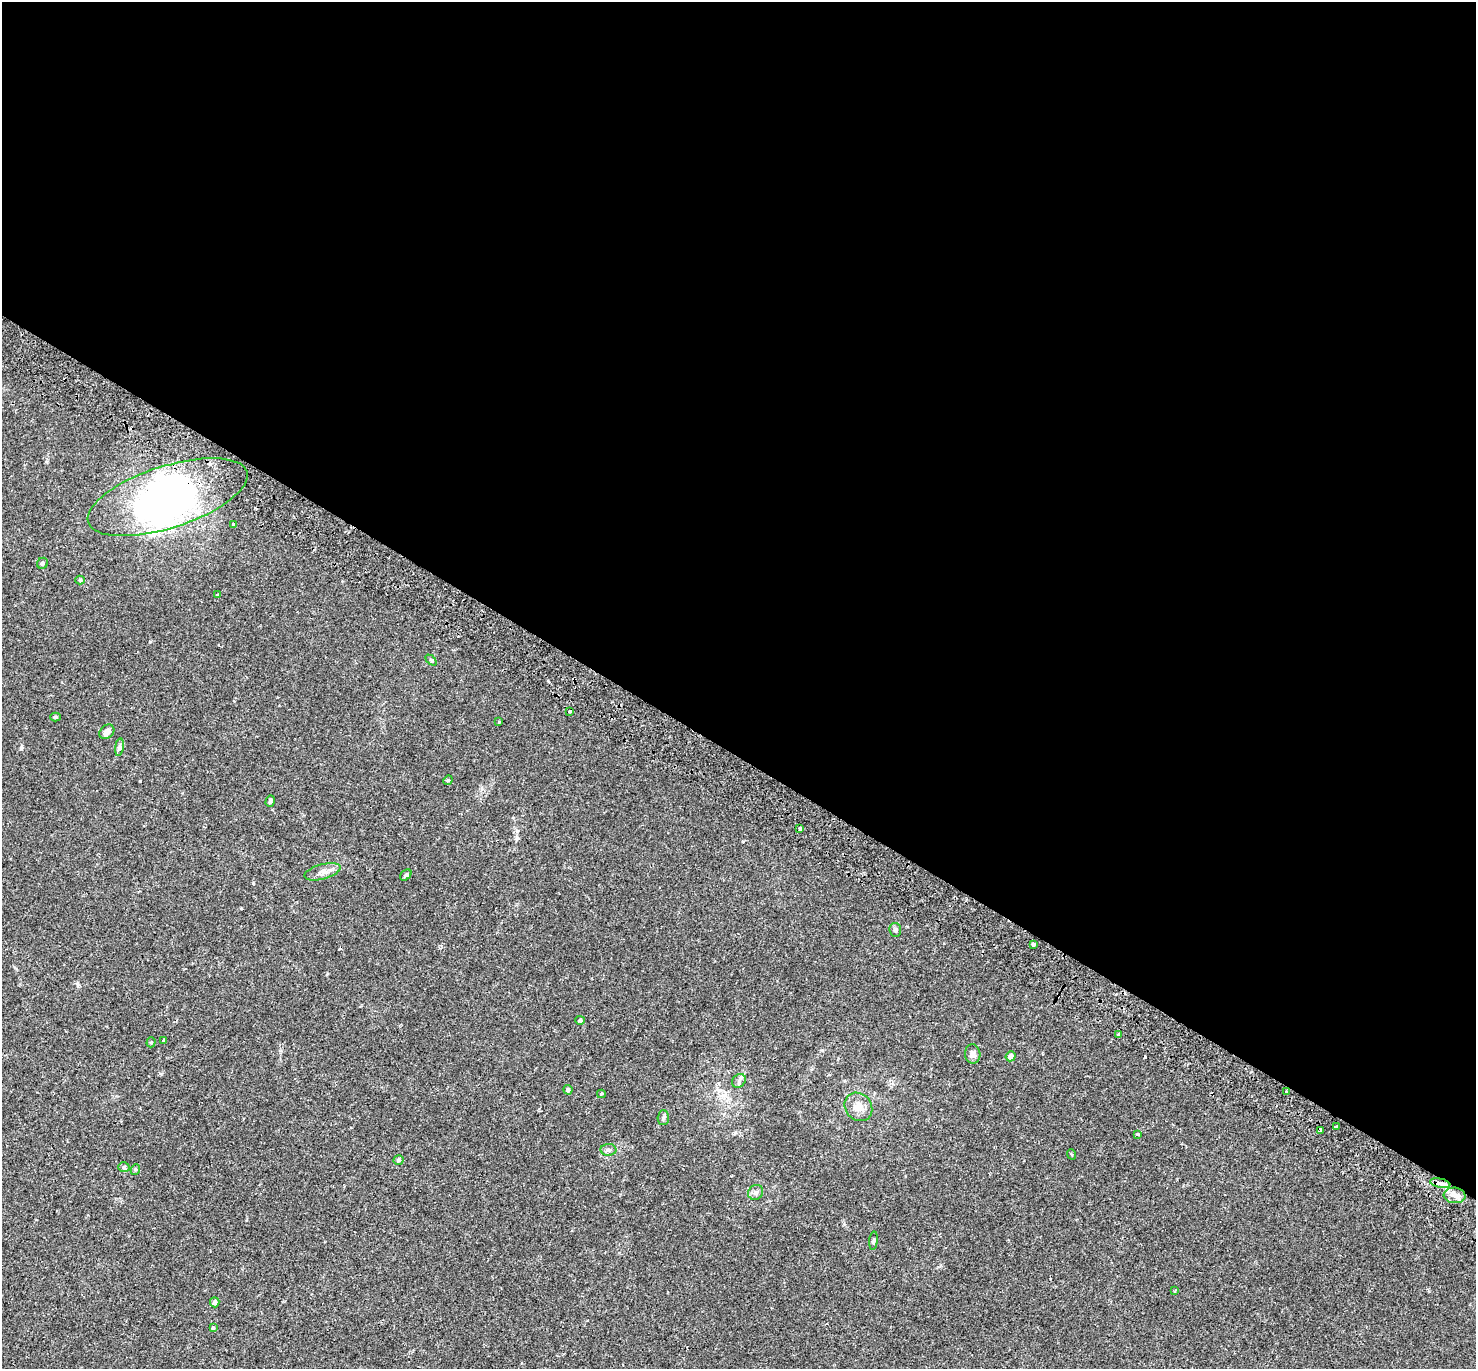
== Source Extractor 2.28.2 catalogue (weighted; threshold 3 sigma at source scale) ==
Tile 3 of 4 x 4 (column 3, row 1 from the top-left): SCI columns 3019-4492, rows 4390-5756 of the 6044 x 6110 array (HDU 1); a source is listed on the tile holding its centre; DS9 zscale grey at full resolution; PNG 1478 x 1371 px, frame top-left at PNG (2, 2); each listed source drawn as its Kron ellipse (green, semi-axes under 4 px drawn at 4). Shown black and unused: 55% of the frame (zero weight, under 2 of 3 exposures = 5% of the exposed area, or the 3 px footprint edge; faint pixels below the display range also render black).
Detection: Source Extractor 2.28.2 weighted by HDU 2 'WHT'; one run over the whole footprint, this tile lists its part. Background 0.018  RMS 0.0031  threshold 0.0141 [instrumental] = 3 sigma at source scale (4.5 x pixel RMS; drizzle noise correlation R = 1.50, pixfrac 1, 0.0396/0.0396 arcsec/px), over >= 5 px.
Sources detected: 50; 2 inside a brighter object's white glare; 3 cosmic-ray / hot-pixel residue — neither listed nor drawn; the other 45 listed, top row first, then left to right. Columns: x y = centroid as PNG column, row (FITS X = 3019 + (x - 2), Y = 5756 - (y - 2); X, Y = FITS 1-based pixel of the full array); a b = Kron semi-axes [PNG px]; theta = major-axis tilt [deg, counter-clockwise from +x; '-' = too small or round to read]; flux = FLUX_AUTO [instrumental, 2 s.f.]
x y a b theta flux
168 497 83 31 18 66
234 524 3 3 - 0.56
42 563 6 5 - 0.61
80 580 5 4 - 0.48
218 595 4 3 - 0.27
431 660 6 4 -45 0.39
570 711 3 2 - 0.74
55 717 5 4 - 0.47
499 722 4 3 - 0.23
107 732 8 6 42 1.5
119 747 9 4 81 0.66
448 780 5 4 - 0.31
270 801 6 4 72 0.54
800 829 3 3 - 2.3
322 872 18 7 16 2
406 875 6 4 43 0.5
895 930 7 6 - 0.76
1033 944 4 3 - 0.54
580 1020 4 4 - 0.6
1119 1035 4 3 - 1.8
164 1040 3 3 - 0.4
151 1042 5 4 - 0.41
973 1054 9 7 -87 1.1
1011 1056 5 5 - 1.3
739 1081 8 6 47 0.8
568 1090 5 4 - 0.66
1287 1091 3 3 - 0.45
601 1094 4 3 - 0.39
858 1107 15 13 -50 3
663 1118 7 5 88 0.6
1336 1127 4 3 - 2.1
1320 1131 4 3 - 1.5
1138 1134 3 3 - 0.41
609 1150 8 6 -2 0.75
1071 1154 5 3 - 0.27
398 1160 5 5 - 0.59
124 1167 5 5 - 0.52
135 1169 5 4 - 0.46
1440 1183 10 4 -12 1.2
756 1192 8 7 - 0.97
1455 1195 11 7 -6 1.8
873 1241 9 3 85 0.44
1175 1291 3 2 - 0.31
215 1302 5 4 - 0.91
213 1328 4 4 - 0.45
Overlapping masked pixels (flux is a lower limit): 2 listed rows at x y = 1320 1131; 1440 1183
Unlisted compact peaks at least as high as the median listed source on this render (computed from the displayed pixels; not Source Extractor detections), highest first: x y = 21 748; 253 883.